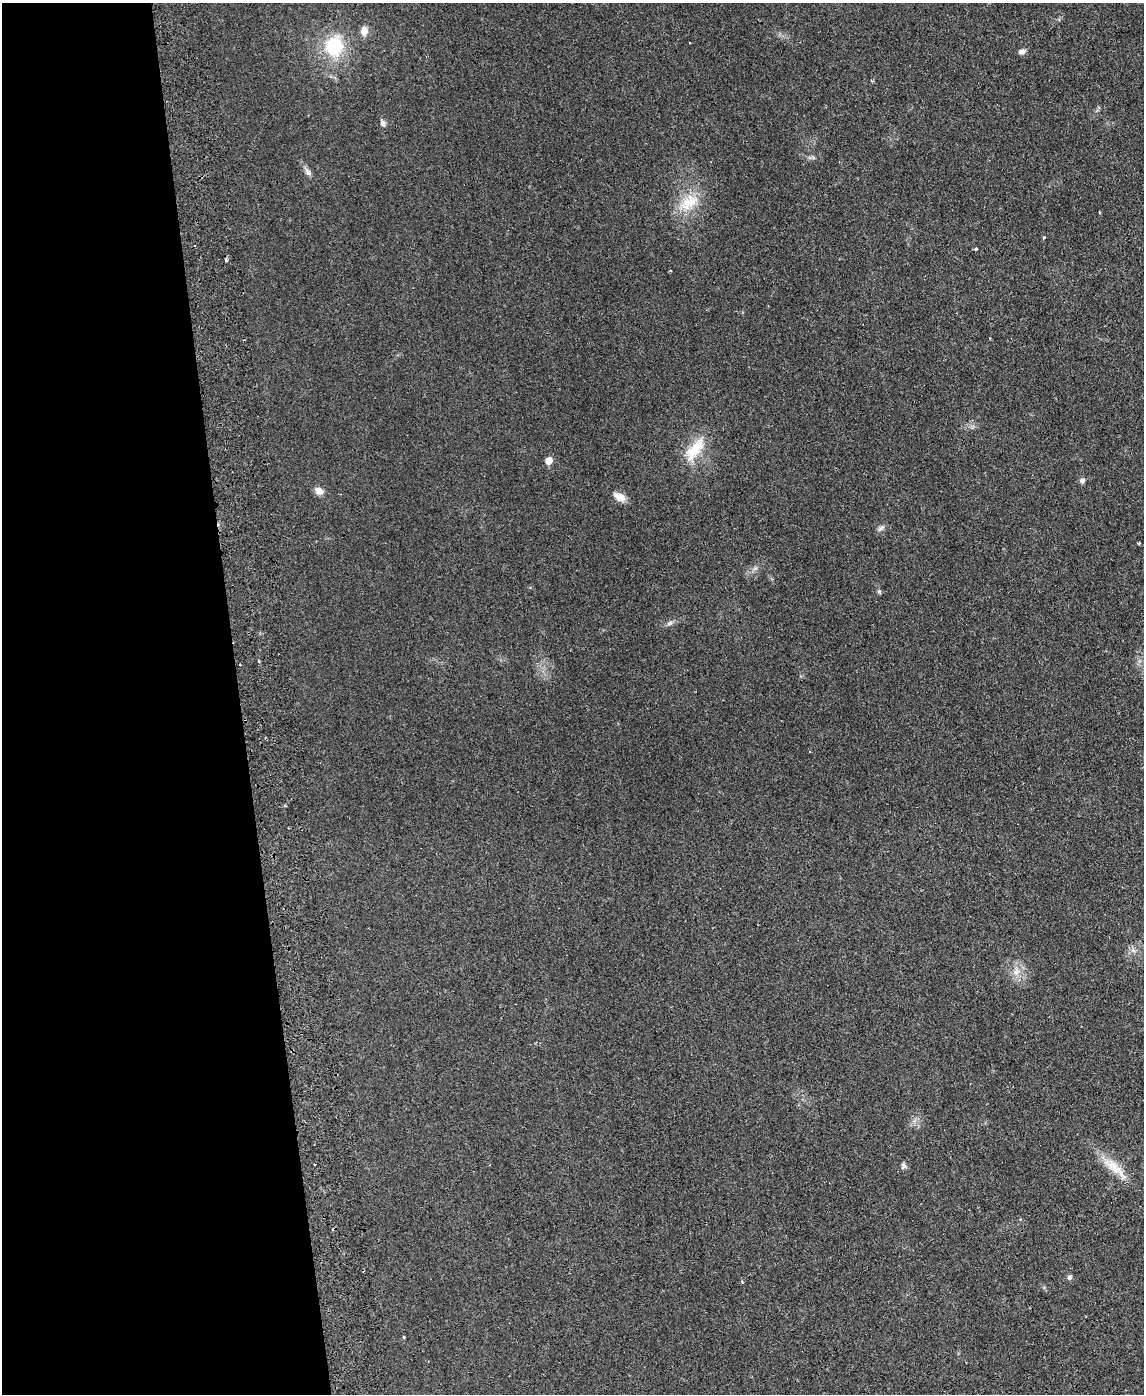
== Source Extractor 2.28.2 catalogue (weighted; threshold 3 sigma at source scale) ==
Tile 5 of 4 x 3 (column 1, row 2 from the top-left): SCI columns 59-1200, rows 1635-3026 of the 4682 x 4559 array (HDU 1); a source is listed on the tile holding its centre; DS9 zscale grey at full resolution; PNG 1146 x 1396 px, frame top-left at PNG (2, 3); no overlay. Shown black and unused: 21% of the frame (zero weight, under 2 of 3 exposures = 3% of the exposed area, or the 3 px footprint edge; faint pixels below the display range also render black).
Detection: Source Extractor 2.28.2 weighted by HDU 2 'WHT'; one run over the whole footprint, this tile lists its part. Background 0.0304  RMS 0.0045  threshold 0.0205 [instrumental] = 3 sigma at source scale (4.5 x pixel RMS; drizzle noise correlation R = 1.50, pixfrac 1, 0.05/0.05 arcsec/px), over >= 5 px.
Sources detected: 28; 1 cosmic-ray / hot-pixel residue — not listed; the other 27 listed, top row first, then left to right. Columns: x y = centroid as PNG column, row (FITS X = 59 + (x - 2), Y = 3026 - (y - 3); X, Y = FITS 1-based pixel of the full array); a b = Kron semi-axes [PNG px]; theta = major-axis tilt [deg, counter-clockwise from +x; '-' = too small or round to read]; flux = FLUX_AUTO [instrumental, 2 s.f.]
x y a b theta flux
364 31 12 8 88 3.2
334 46 24 21 81 23
1022 51 9 6 18 1.7
383 123 9 6 -57 1.5
308 172 12 6 -49 1.8
689 202 30 18 38 13
1044 237 3 3 - 0.64
976 249 4 3 - 0.67
226 260 4 3 - 0.94
695 449 38 15 53 13
549 461 6 5 - 4.9
1082 481 7 6 - 1.3
319 491 10 7 -38 3.1
619 497 16 9 -30 3.9
881 528 10 5 25 1.3
1139 543 3 3 - 0.52
755 568 7 4 19 0.94
879 592 7 4 -70 0.67
669 623 9 6 44 1.3
1133 950 7 5 -46 1.2
1016 972 12 7 79 3.2
315 1164 3 2 - 0.46
904 1166 8 7 - 1.3
1115 1168 44 11 -42 9.8
1069 1278 7 6 - 1.1
742 1282 4 3 - 0.52
404 1337 3 3 - 0.5